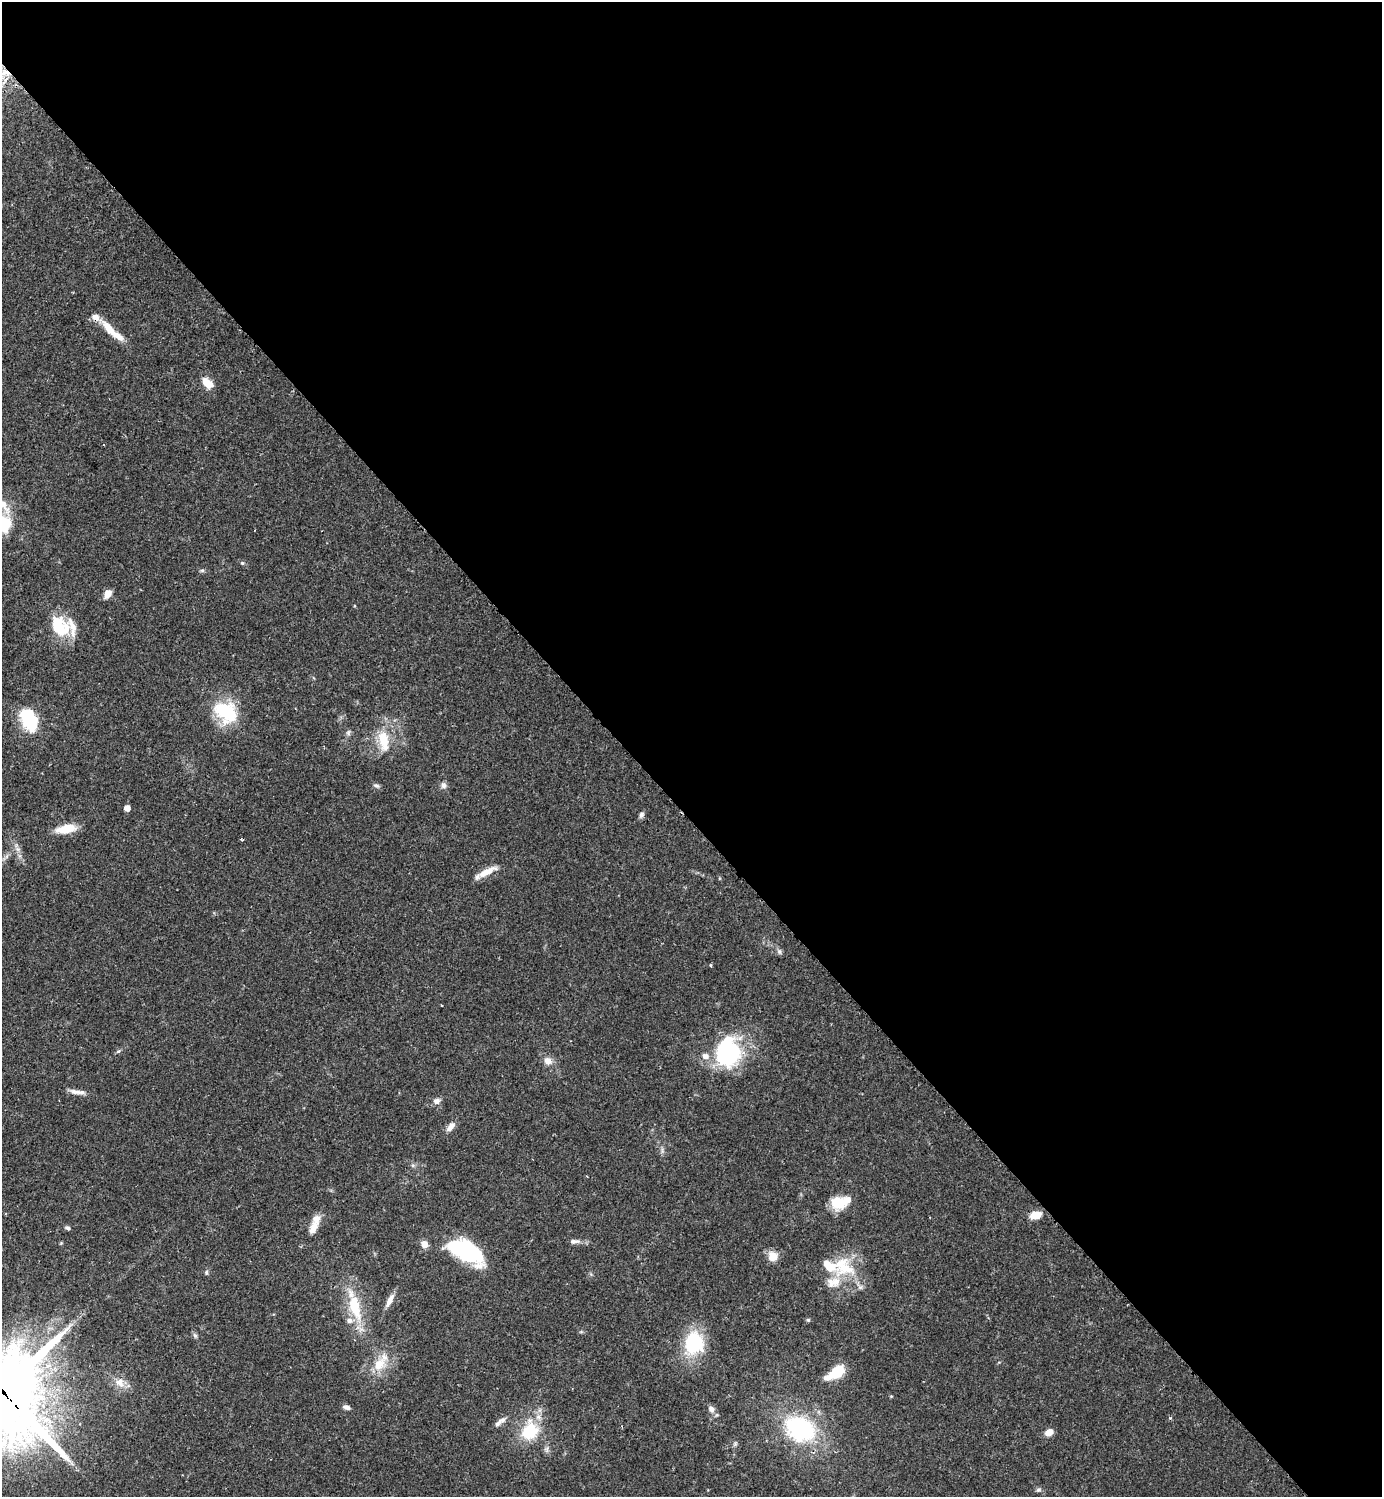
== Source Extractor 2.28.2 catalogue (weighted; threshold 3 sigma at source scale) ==
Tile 8 of 4 x 4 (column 4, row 2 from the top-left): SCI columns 4486-5865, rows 3035-4529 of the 6069 x 6072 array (HDU 1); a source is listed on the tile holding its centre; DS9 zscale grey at full resolution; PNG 1384 x 1499 px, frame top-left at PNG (2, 2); no overlay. Shown black and unused: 55% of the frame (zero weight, under 2 of 3 exposures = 3% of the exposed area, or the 3 px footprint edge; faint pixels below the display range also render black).
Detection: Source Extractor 2.28.2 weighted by HDU 2 'WHT'; one run over the whole footprint, this tile lists its part. Background 0.0696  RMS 0.0052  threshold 0.0235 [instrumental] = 3 sigma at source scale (4.5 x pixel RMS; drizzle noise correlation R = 1.50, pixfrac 1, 0.05/0.05 arcsec/px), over >= 5 px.
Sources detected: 65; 3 inside a brighter object's white glare — not listed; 8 inside a brighter listed object's ellipse — not listed separately; the other 54 listed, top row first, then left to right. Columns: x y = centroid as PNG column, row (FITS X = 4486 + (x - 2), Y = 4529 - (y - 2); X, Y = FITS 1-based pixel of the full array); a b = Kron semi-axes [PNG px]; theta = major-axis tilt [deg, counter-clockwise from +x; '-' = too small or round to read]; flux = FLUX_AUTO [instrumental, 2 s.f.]
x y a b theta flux
112 331 36 8 -41 11
207 383 15 9 -43 6.1
4 524 25 20 -70 18
242 563 5 4 - 0.7
202 570 6 4 1 0.82
108 594 10 7 54 4.2
59 626 25 18 -52 21
225 712 26 20 -36 29
31 722 14 13 - 23
348 733 8 6 89 1.2
383 740 29 14 -80 14
376 786 8 5 -28 1.3
443 786 7 7 - 1.9
127 808 5 4 - 4.5
641 815 8 6 63 1.4
66 829 24 10 10 9
242 840 4 3 - 0.6
487 872 27 7 27 6.6
779 952 8 5 -70 1.2
710 965 4 3 - 0.57
118 1051 7 4 36 0.77
728 1052 25 22 85 64
705 1056 8 7 - 3
548 1061 10 8 -30 3.7
77 1092 22 5 -6 3.2
436 1101 9 8 - 2.4
451 1127 13 7 51 3.4
413 1165 6 5 - 0.99
840 1202 21 12 13 13
1035 1215 14 9 18 5.2
314 1227 21 10 66 5.6
67 1228 7 5 -23 1
574 1241 12 5 1 2
424 1244 9 8 - 3.5
472 1253 33 19 -61 31
773 1256 12 11 - 5.5
843 1266 34 23 -32 22
206 1272 8 4 82 0.81
390 1300 19 6 61 3.9
355 1307 33 14 -75 20
808 1320 5 5 - 0.68
195 1335 7 5 -31 0.99
694 1343 23 20 82 33
379 1364 19 14 57 10
836 1372 18 8 34 19
120 1382 14 12 -56 5.1
2 1391 34 28 -53 6100
346 1407 8 6 -20 1.8
711 1409 9 7 -56 2.3
502 1420 12 7 20 2.3
800 1429 29 22 -26 64
530 1431 27 21 59 20
1049 1432 8 7 - 4.4
1039 1490 8 4 19 0.99
Overlapping masked pixels (flux is a lower limit): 1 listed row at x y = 2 1391
Isophote crosses this tile's border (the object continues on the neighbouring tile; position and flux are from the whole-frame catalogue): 2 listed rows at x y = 4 524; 2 1391
Unlisted compact peaks at least as high as the median listed source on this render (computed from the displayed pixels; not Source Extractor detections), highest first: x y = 1170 1418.